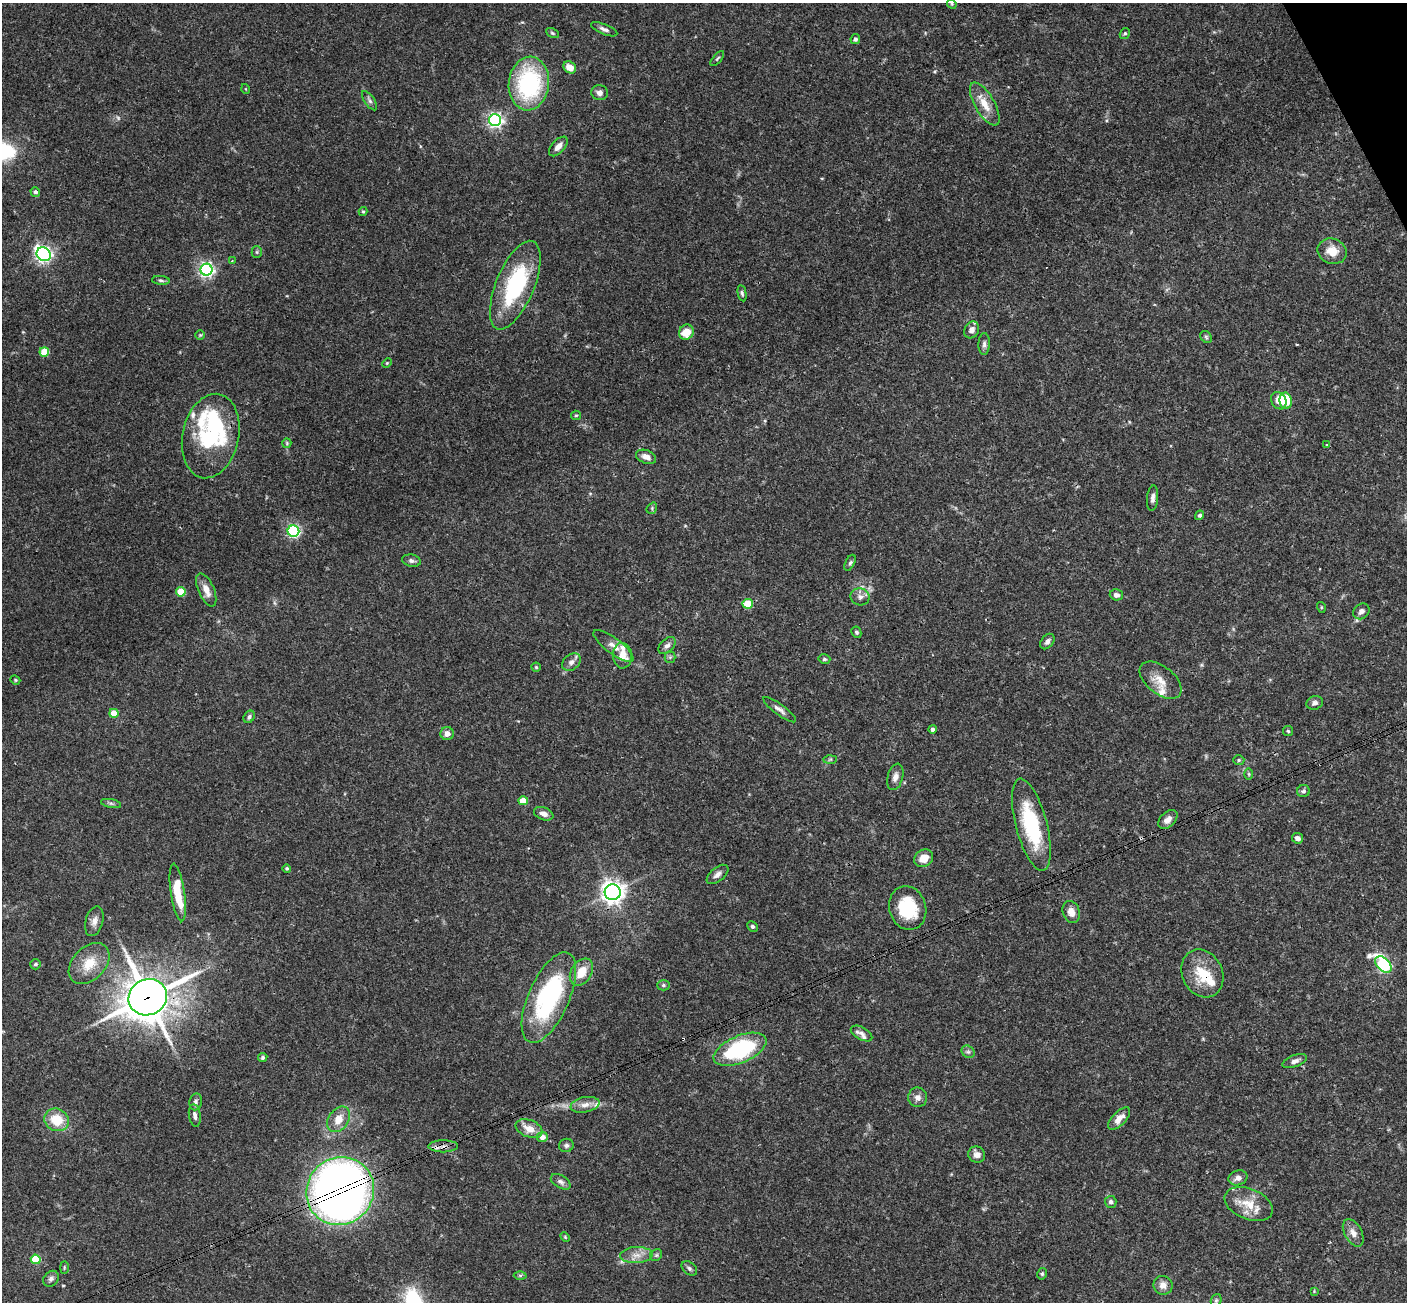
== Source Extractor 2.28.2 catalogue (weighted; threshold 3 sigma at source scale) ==
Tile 10 of 4 x 4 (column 2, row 3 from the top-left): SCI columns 1463-2867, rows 1614-2913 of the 5731 x 5696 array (HDU 1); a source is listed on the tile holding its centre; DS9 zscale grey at full resolution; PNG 1409 x 1304 px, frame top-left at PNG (2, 3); each listed source drawn as its Kron ellipse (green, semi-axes under 4 px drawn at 4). Shown black and unused: <1% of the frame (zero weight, under 3 of 4 exposures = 6% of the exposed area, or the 3 px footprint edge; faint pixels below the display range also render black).
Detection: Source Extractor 2.28.2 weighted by HDU 2 'WHT'; one run over the whole footprint, this tile lists its part. Background 0.0903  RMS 0.0037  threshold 0.0165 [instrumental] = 3 sigma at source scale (4.5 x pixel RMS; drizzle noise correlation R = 1.50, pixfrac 1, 0.05/0.05 arcsec/px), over >= 5 px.
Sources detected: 146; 2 too faint to see at this stretch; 2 inside a brighter object's white glare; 2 cosmic-ray / hot-pixel residue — neither listed nor drawn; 8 inside a brighter listed object's ellipse — not listed separately; the other 132 listed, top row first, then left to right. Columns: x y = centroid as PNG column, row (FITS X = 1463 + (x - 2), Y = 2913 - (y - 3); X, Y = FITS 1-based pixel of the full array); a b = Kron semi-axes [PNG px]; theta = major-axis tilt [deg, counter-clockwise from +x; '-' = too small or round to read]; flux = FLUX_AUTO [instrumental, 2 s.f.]
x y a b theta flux
952 4 5 4 - 0.43
604 29 14 5 -22 1.4
552 33 7 4 -27 0.59
1125 33 6 5 - 0.57
855 39 5 5 - 1.1
717 58 9 3 50 0.51
570 67 7 5 -36 4.3
529 83 27 20 84 43
246 89 5 3 - 0.28
600 93 8 7 - 1.8
370 101 11 5 -56 1.1
985 104 24 10 -60 5.8
495 120 6 6 - 100
558 146 12 6 47 2.5
35 192 5 4 - 1.1
363 211 4 4 - 0.44
1332 251 15 12 -21 5.3
257 252 5 5 - 0.53
44 254 7 6 - 130
232 261 3 3 - 0.31
206 270 6 6 - 100
161 280 9 4 -6 0.75
515 285 47 19 67 37
742 293 8 4 -79 0.73
972 330 9 7 62 2.1
686 332 8 7 - 6
200 335 5 5 - 0.46
1206 337 6 5 - 0.65
984 344 11 5 89 1.2
44 352 5 5 - 12
387 363 5 4 - 0.41
1279 401 9 7 -58 3.3
1286 401 8 6 -79 11
576 415 5 4 - 0.49
211 436 43 28 78 31
287 443 5 4 - 0.42
1327 445 3 3 - 0.37
646 457 10 6 -21 2.4
1153 498 12 5 84 1.5
652 508 6 4 52 0.59
1200 515 5 4 - 0.86
293 531 6 5 - 65
411 561 9 6 -11 1.2
850 563 8 4 64 0.79
206 590 18 8 -67 3.7
181 592 5 4 - 11
1116 595 6 5 - 1.7
860 597 9 8 - 1.7
748 604 5 5 - 14
1321 607 5 3 - 0.31
1361 611 9 7 41 1.6
856 632 6 4 -63 0.63
1047 642 8 6 52 1.4
613 646 24 8 -37 3.4
667 646 10 6 45 1.5
622 656 13 9 -88 4.5
670 657 5 5 - 0.64
824 659 6 4 -13 0.61
571 662 10 7 39 1.7
536 667 4 4 - 0.46
15 680 5 4 - 0.43
1161 680 24 13 -39 5.5
1315 703 8 6 17 1.3
780 710 20 5 -36 1.9
114 713 4 4 - 8.2
249 717 6 5 - 0.96
932 729 4 4 - 1.2
1288 731 5 5 - 0.52
447 734 6 6 - 1.9
830 759 7 4 2 0.62
1239 760 5 4 - 0.55
1249 774 6 4 -89 0.45
895 777 13 7 75 2.1
1303 791 6 6 - 1
523 801 5 4 - 5.8
111 803 10 4 -11 0.85
544 814 10 6 -21 2
1168 819 11 7 42 2.3
1031 825 47 15 -75 28
1298 838 5 5 - 1.6
924 858 10 8 36 4.2
287 868 4 4 - 0.53
717 874 13 7 39 1.7
178 892 29 7 -81 12
613 892 8 8 - 250
908 908 22 18 -72 18
1071 912 11 8 -70 3.3
94 921 15 8 74 2.3
752 927 6 4 -44 0.75
89 963 24 16 46 8.6
35 964 5 5 - 0.71
1383 964 10 6 -45 75
581 972 15 10 56 6.7
1202 973 25 20 -64 12
663 985 6 5 - 0.68
148 997 19 18 - 900
549 998 49 20 66 49
861 1033 12 6 -29 1.7
740 1049 28 13 23 38
968 1052 7 6 - 0.81
263 1058 5 4 - 0.71
1295 1061 13 6 21 1.7
918 1097 10 9 - 2.1
196 1102 8 6 80 1.2
585 1105 14 7 10 2.7
195 1115 11 6 -81 1.5
339 1119 14 10 55 4.8
1119 1119 14 6 46 3.4
57 1120 13 11 -25 8.8
529 1129 14 8 -22 4.5
542 1137 5 5 - 2.6
566 1145 7 6 - 0.94
443 1146 15 6 0 2.1
977 1154 8 8 - 2.1
1238 1178 9 7 19 2.1
561 1182 11 6 -31 1.4
340 1191 35 33 50 290
1111 1202 6 6 - 1.1
1249 1204 25 15 -22 7.5
1353 1233 15 8 -61 2.7
565 1237 5 3 - 0.39
636 1255 16 8 2 3.3
656 1255 6 5 - 0.66
36 1259 5 4 - 14
64 1268 6 3 90 0.41
689 1268 9 6 -39 0.91
1042 1274 6 4 77 0.6
520 1275 6 4 1 0.63
51 1279 9 7 45 1.2
1163 1285 9 9 - 2.7
1314 1291 4 4 - 0.3
1216 1300 6 5 - 0.6
Overlapping masked pixels (flux is a lower limit): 4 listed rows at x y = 1202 973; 148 997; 443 1146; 340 1191